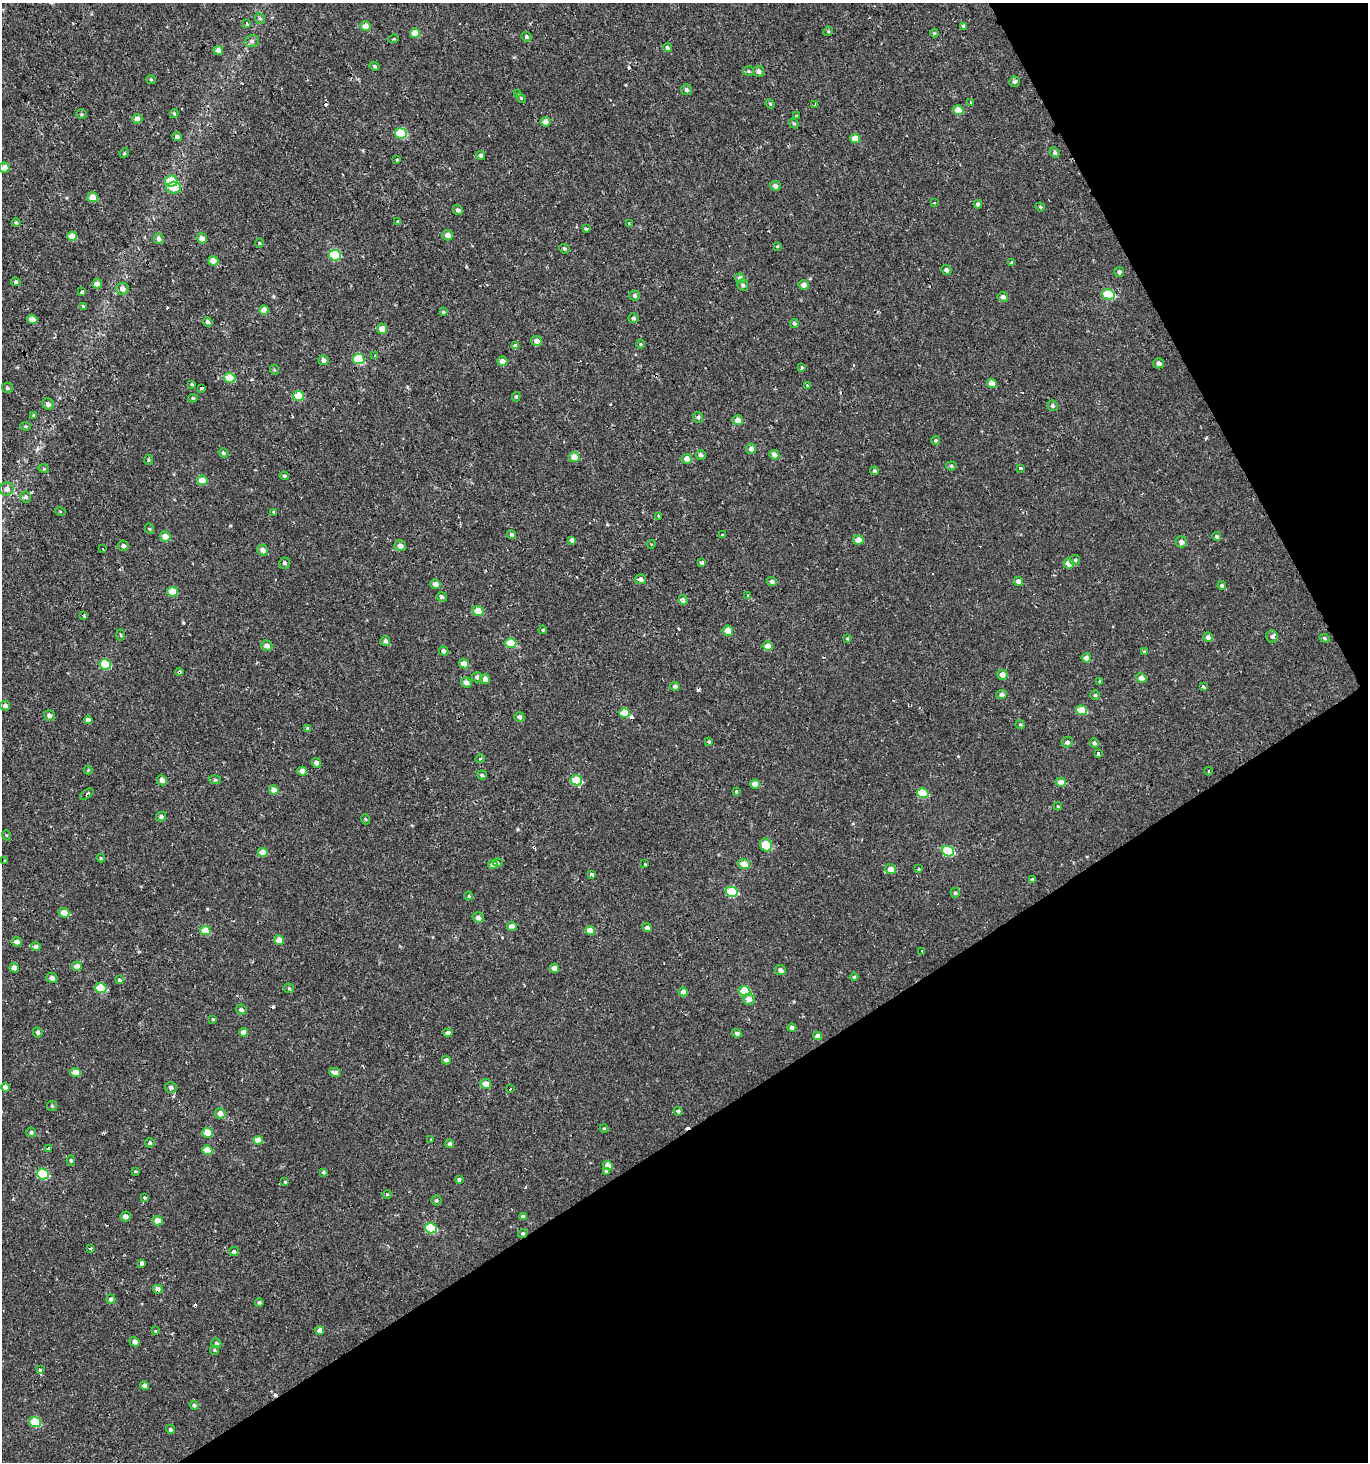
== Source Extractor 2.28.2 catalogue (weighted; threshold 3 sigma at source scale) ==
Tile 12 of 4 x 4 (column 4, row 3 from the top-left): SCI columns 4212-5577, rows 1520-2979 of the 5776 x 5899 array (HDU 1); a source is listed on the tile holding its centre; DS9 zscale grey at full resolution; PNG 1370 x 1464 px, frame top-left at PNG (2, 3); each listed source drawn as its Kron ellipse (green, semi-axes under 4 px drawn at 4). Shown black and unused: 30% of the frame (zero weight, under 2 of 3 exposures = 3% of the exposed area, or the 3 px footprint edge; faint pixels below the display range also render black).
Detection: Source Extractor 2.28.2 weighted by HDU 2 'WHT'; one run over the whole footprint, this tile lists its part. Background 6.84e-04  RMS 0.0024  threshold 0.011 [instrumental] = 3 sigma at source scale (4.5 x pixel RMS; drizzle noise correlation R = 1.50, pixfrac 1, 0.0396/0.0396 arcsec/px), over >= 5 px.
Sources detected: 328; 20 cosmic-ray / hot-pixel residue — neither listed nor drawn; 1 inside a brighter listed object's ellipse — not listed separately; the other 307 listed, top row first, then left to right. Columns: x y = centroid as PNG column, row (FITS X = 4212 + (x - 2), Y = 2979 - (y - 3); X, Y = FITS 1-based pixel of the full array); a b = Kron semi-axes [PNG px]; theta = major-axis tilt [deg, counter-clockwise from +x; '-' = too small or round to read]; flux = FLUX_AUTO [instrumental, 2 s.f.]
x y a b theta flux
260 19 6 4 -51 0.39
247 24 4 3 - 1
365 26 5 4 - 1.9
963 27 4 3 - 1.2
828 31 5 4 - 0.3
415 33 5 4 - 3.5
934 33 4 4 - 0.28
526 37 5 4 - 0.54
393 39 5 3 - 0.3
252 41 7 6 - 0.6
667 48 5 4 - 0.49
218 50 5 4 - 1.4
374 66 5 4 - 0.35
748 71 5 4 - 0.35
759 71 5 5 - 1
151 79 5 4 - 0.27
1014 82 5 5 - 0.51
687 90 5 5 - 0.57
517 94 4 3 - 0.37
521 98 6 4 -46 0.3
971 103 3 2 - 0.21
770 104 5 4 - 0.25
815 104 3 3 - 0.61
958 110 5 5 - 2.8
81 114 5 5 - 0.32
174 114 4 4 - 0.28
797 116 4 2 - 0.33
137 119 5 4 - 1.1
545 122 5 5 - 1.2
794 124 5 4 - 0.3
401 133 6 5 - 11
177 137 5 4 - 0.53
855 138 5 4 - 2.1
124 153 5 4 - 0.25
1055 153 5 4 - 0.51
480 155 4 4 - 0.56
397 160 3 3 - 4
4 168 5 5 - 1.6
171 181 6 5 - 6.1
775 186 5 5 - 0.91
174 188 7 6 - 3
93 197 5 5 - 2.7
935 203 3 2 - 0.17
978 204 4 4 - 0.59
1040 207 5 4 - 0.32
458 210 5 4 - 0.7
398 222 4 3 - 0.67
16 223 4 3 - 0.31
629 224 3 3 - 1
586 229 4 3 - 0.44
448 235 5 5 - 1.3
72 236 5 4 - 3.5
202 238 5 5 - 1.5
159 239 5 5 - 0.8
259 243 4 3 - 0.22
777 246 4 3 - 0.22
564 249 5 4 - 0.35
335 255 6 5 - 12
213 261 5 4 - 2.1
1012 263 4 4 - 0.54
946 270 5 4 - 0.78
1119 272 5 5 - 0.64
740 278 5 5 - 1.2
16 282 5 4 - 0.5
97 284 5 4 - 1.3
743 285 6 5 - 0.55
804 285 5 5 - 1.5
122 289 6 6 - 1.4
81 292 3 3 - 2.5
1108 294 6 5 - 11
634 295 5 5 - 0.62
1003 297 5 5 - 0.89
83 306 4 3 - 0.3
264 310 4 4 - 2.6
443 312 4 3 - 0.29
633 318 5 5 - 0.43
32 319 5 4 - 1.9
208 322 5 4 - 0.69
794 323 4 4 - 0.41
382 329 5 5 - 2.2
537 341 5 5 - 1.2
640 344 5 3 - 0.23
515 346 4 4 - 4.7
374 355 3 3 - 0.5
359 359 6 5 - 10
323 360 5 5 - 0.77
502 361 5 5 - 1.4
1158 363 5 5 - 1
802 368 3 3 - 1.3
275 370 5 3 - 0.26
230 378 5 5 - 5.1
992 383 5 4 - 1.8
192 384 4 3 - 0.28
807 385 3 3 - 0.89
7 388 6 5 - 0.38
201 388 3 3 - 1.8
299 396 5 5 - 5.9
516 397 5 4 - 0.32
193 398 4 4 - 0.32
48 404 6 5 - 0.94
1053 406 5 5 - 0.57
33 415 3 3 - 1.4
698 417 6 5 - 0.47
738 420 5 5 - 1.8
25 426 5 4 - 0.27
935 440 4 4 - 0.36
751 449 5 5 - 1
224 453 5 4 - 0.37
701 455 5 4 - 0.6
774 455 5 4 - 1.5
574 457 5 5 - 2.7
687 459 5 5 - 1.7
148 460 5 3 - 0.24
951 466 5 4 - 0.38
1021 468 4 3 - 0.35
44 469 5 3 - 0.28
874 471 4 4 - 0.44
284 476 5 4 - 0.35
202 480 5 4 - 2.8
7 489 7 6 - 1.3
26 497 5 5 - 0.57
60 511 5 3 - 0.2
274 512 4 3 - 1.2
659 516 4 3 - 0.95
150 529 5 3 - 0.24
511 535 5 4 - 0.58
722 535 3 3 - 0.72
165 536 5 5 - 2.3
1217 536 4 4 - 0.49
572 540 4 4 - 0.8
858 540 5 4 - 2.2
1181 542 6 5 - 1.1
652 544 4 3 - 0.22
123 546 5 5 - 0.59
400 546 6 5 - 1.3
103 549 3 2 - 0.43
263 550 5 5 - 1
1075 560 5 5 - 0.32
702 562 4 3 - 1.7
284 563 5 5 - 0.44
1069 563 5 5 - 2.5
641 579 5 5 - 0.95
772 581 5 4 - 0.62
1018 581 5 4 - 1.4
435 584 5 4 - 1.2
1222 586 4 4 - 0.51
173 592 5 5 - 4.9
748 595 3 3 - 0.26
442 597 5 4 - 0.53
683 600 5 4 - 0.79
478 611 5 5 - 3.4
83 615 3 3 - 2.3
543 630 4 3 - 0.24
728 631 5 5 - 2.2
121 635 5 3 - 0.27
1272 636 6 5 - 0.63
1208 637 5 4 - 1
1325 638 5 4 - 0.34
847 639 3 3 - 0.26
385 641 5 4 - 0.7
511 643 5 4 - 7
267 646 5 5 - 1.1
767 646 5 5 - 2.2
444 651 5 4 - 0.98
1144 652 4 3 - 0.32
1086 658 4 4 - 1.1
105 664 6 5 - 10
464 664 5 4 - 2
179 672 4 3 - 3.7
1002 675 5 5 - 1.6
477 677 5 5 - 0.79
1141 678 5 4 - 1.3
485 679 5 5 - 1.5
1100 681 4 3 - 0.3
466 683 5 5 - 1.3
675 686 4 4 - 0.73
1204 687 3 3 - 1.7
1002 694 5 4 - 0.77
1095 695 5 5 - 0.37
5 706 5 5 - 0.8
1081 710 6 4 -18 5.3
625 713 5 5 - 3.9
49 715 5 5 - 0.81
519 717 5 5 - 0.83
88 720 4 4 - 1.1
1020 724 5 3 - 0.26
308 729 3 3 - 1.1
709 742 3 3 - 0.3
1067 742 5 5 - 0.57
1094 743 5 4 - 0.61
1098 754 4 3 - 1.1
480 758 5 3 - 0.34
316 763 5 4 - 1.1
88 770 4 4 - 0.23
302 771 5 4 - 1.7
1209 771 4 3 - 0.2
482 775 5 4 - 0.46
162 780 5 5 - 1.1
215 780 6 4 -5 0.35
576 780 6 5 - 9.2
1061 782 5 4 - 2.6
755 784 5 4 - 2.4
274 790 5 4 - 1.7
736 791 3 3 - 2.1
923 793 6 4 -16 7.2
87 794 7 4 35 0.56
1058 806 4 4 - 0.22
161 817 5 5 - 0.64
365 819 5 3 - 0.27
6 835 5 3 - 0.21
766 845 6 5 - 6.5
948 851 6 5 - 12
263 852 5 4 - 2.5
101 858 4 4 - 0.27
5 861 3 2 - 0.27
497 863 5 4 - 0.31
644 864 4 3 - 1.1
744 864 5 5 - 2.9
493 865 5 4 - 1.6
891 869 5 5 - 2.5
918 869 4 3 - 1.7
592 874 3 3 - 1.9
1032 879 4 3 - 0.32
732 892 6 5 - 11
955 893 5 4 - 0.38
469 896 4 4 - 0.23
64 913 5 4 - 2.5
478 918 5 5 - 1.2
512 926 5 4 - 1.7
647 928 4 4 - 1
590 930 5 4 - 3
205 931 5 4 - 5.9
279 940 5 4 - 2.4
17 942 5 4 - 1.2
36 947 5 4 - 0.7
922 951 3 2 - 0.24
77 966 5 4 - 1.3
14 968 5 4 - 1.2
554 968 5 4 - 1.9
780 970 6 5 - 0.94
854 977 4 4 - 0.33
52 978 6 5 - 1
119 980 4 4 - 0.48
101 988 5 5 - 8.9
289 988 5 4 - 0.31
745 991 6 5 - 9.3
683 992 5 4 - 1.3
749 999 6 5 - 1.6
241 1009 5 5 - 0.71
213 1019 3 3 - 0.2
792 1028 4 4 - 0.72
38 1032 5 5 - 0.59
244 1032 4 4 - 1.6
448 1033 4 4 - 0.88
737 1033 5 4 - 0.78
818 1036 4 4 - 1.4
446 1060 4 4 - 1
76 1072 5 4 - 2.5
335 1072 6 4 -12 1.2
486 1084 5 5 - 2.6
5 1087 4 4 - 1.2
171 1087 6 5 - 0.62
510 1089 3 3 - 2
52 1106 5 5 - 0.33
678 1111 4 4 - 0.45
220 1113 5 5 - 1.6
604 1128 4 4 - 0.25
31 1132 5 4 - 0.48
207 1133 5 4 - 3.9
431 1139 3 2 - 0.18
258 1140 5 4 - 2.3
150 1143 5 4 - 0.45
450 1144 4 4 - 0.63
49 1148 3 3 - 1.3
207 1150 5 4 - 3.7
71 1161 5 4 - 0.37
608 1165 5 4 - 1.9
135 1171 3 3 - 0.24
606 1171 4 3 - 0.46
323 1172 4 3 - 0.3
43 1174 6 5 - 15
459 1179 4 3 - 0.44
285 1182 4 3 - 0.27
387 1194 4 4 - 0.21
145 1197 4 3 - 0.29
436 1200 5 5 - 0.35
126 1216 5 5 - 1.1
523 1217 4 4 - 1.3
157 1221 5 4 - 2.8
431 1228 6 5 - 11
523 1233 5 4 - 0.37
90 1248 3 3 - 0.57
234 1251 5 4 - 0.49
141 1263 4 3 - 7.1
158 1289 4 4 - 1.3
111 1299 5 4 - 0.66
259 1302 4 4 - 0.41
320 1330 4 4 - 1.7
156 1331 4 2 - 0.23
135 1342 5 4 - 1
216 1343 5 4 - 0.45
214 1350 5 4 - 0.27
40 1370 3 3 - 0.4
145 1386 4 4 - 1.2
194 1405 5 4 - 0.45
35 1422 6 5 - 8.6
170 1429 5 4 - 0.47
Overlapping masked pixels (flux is a lower limit): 4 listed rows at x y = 264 310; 179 672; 523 1233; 158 1289